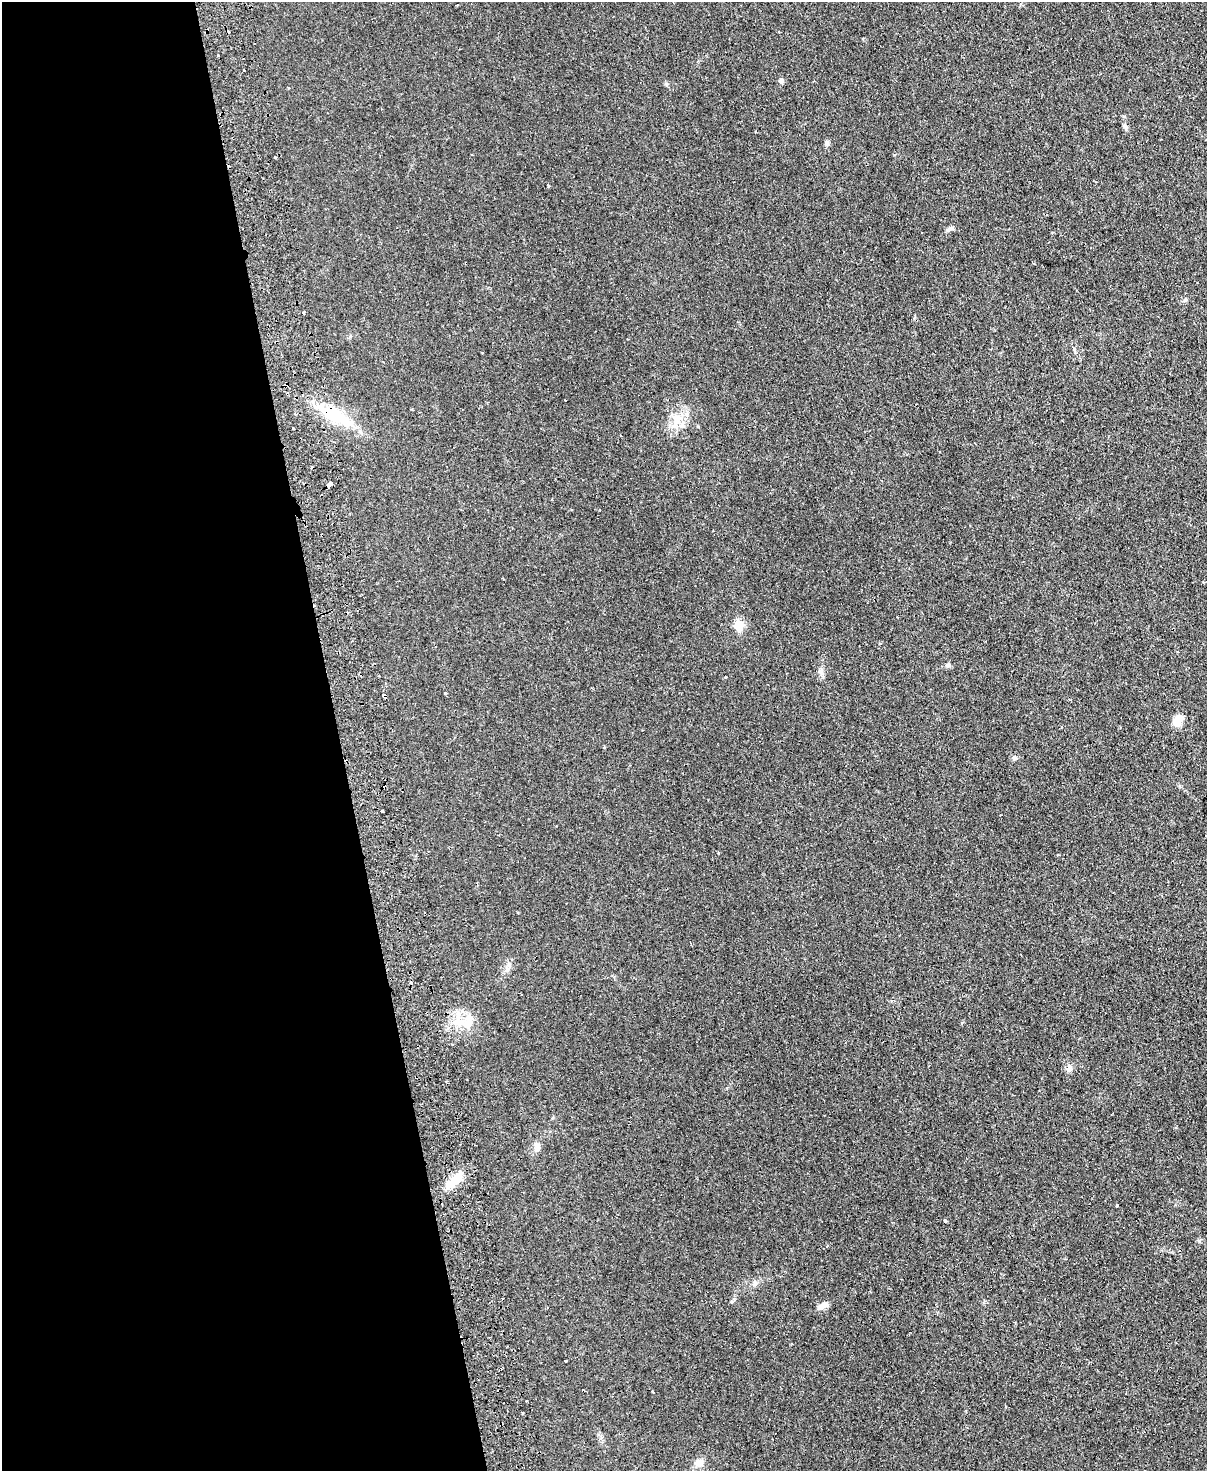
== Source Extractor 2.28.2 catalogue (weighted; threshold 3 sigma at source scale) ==
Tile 5 of 4 x 3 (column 1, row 2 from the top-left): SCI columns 60-1264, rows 1732-3200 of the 4937 x 4824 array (HDU 1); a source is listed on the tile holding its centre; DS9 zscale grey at full resolution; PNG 1209 x 1473 px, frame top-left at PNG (2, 2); no overlay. Shown black and unused: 28% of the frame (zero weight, under 2 of 3 exposures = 3% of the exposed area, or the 3 px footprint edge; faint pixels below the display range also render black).
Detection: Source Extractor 2.28.2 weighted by HDU 2 'WHT'; one run over the whole footprint, this tile lists its part. Background 0.0361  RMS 0.005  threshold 0.0226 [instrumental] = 3 sigma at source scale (4.5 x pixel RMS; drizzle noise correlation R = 1.50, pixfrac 1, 0.05/0.05 arcsec/px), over >= 5 px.
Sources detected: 42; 9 cosmic-ray / hot-pixel residue — not listed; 1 inside a brighter listed object's ellipse — not listed separately; the other 32 listed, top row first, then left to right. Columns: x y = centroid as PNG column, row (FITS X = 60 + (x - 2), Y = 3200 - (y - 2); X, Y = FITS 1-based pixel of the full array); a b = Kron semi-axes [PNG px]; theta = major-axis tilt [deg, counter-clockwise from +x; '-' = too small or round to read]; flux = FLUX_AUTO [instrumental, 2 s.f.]
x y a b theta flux
457 5 3 3 - 0.6
781 81 5 5 - 1.7
1125 127 7 5 -67 1.1
827 142 7 6 - 1.1
949 229 12 4 31 1.2
1185 300 6 4 20 0.7
304 312 3 2 - 0.5
296 414 4 3 - 0.66
334 415 56 16 -28 22
677 418 9 7 63 3.1
682 425 7 7 - 1.8
621 436 3 2 - 0.34
329 484 4 3 - 6.8
739 625 6 5 - 17
880 643 4 3 - 0.43
948 665 7 5 0 1
725 677 3 3 - 0.72
1178 720 15 10 51 4.6
1014 758 7 6 - 1.2
382 811 3 3 - 0.61
718 852 3 2 - 0.38
460 1022 17 11 26 7.5
1069 1069 10 7 59 2
537 1148 13 7 -74 2.2
454 1181 29 10 44 8.8
1117 1205 3 2 - 0.48
945 1220 4 3 - 0.62
755 1283 6 6 - 1.1
732 1301 5 3 - 0.58
823 1306 16 6 26 3
566 1361 3 2 - 0.5
700 1462 11 10 - 3.2
Overlapping masked pixels (flux is a lower limit): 1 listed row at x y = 334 415
Unlisted compact peaks at least as high as the median listed source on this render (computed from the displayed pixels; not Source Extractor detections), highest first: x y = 548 186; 666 84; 821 671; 894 155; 445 693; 1074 349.